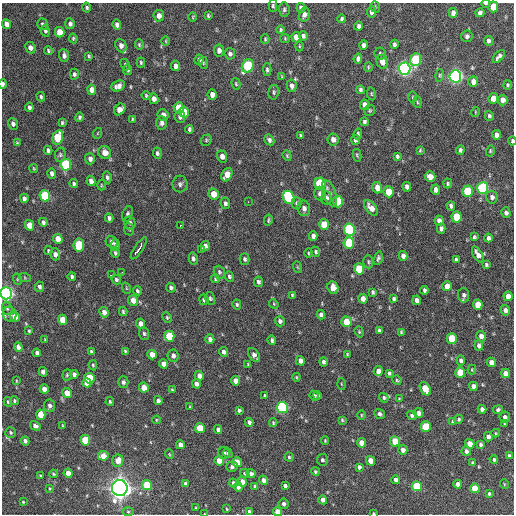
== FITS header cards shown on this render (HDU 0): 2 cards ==
NAXIS1  =                  512 / Axis length
NAXIS2  =                  512 / Axis length

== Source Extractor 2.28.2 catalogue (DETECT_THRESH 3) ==
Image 512 x 512 px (HDU 0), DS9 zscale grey, 1 PNG px = 1 image px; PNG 516 x 516 px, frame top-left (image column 1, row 512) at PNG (2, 3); each listed source drawn as its Kron ellipse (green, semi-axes under 4 px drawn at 4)
Background 985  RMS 32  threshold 94.7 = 3 sigma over >= 5 px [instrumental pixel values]
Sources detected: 380; all 380 listed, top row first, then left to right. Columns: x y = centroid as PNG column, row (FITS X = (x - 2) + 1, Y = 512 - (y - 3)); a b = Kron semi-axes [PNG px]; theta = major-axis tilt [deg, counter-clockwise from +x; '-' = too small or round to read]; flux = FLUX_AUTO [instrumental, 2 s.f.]
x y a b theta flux
486 3 4 2 - 4.0e+03
273 6 6 4 -90 3.2e+03
375 7 6 4 -71 2.6e+03
493 7 5 5 - 4.6e+04
87 8 5 4 - 3.2e+03
301 8 5 4 - 6.9e+03
284 9 7 5 -86 4.5e+03
371 12 6 4 85 7.2e+03
453 13 5 4 - 1.1e+04
480 13 5 4 - 5.4e+03
304 15 7 5 75 7.3e+03
159 16 6 5 - 1.1e+04
208 16 4 2 - 2.5e+03
193 17 4 3 - 1.9e+03
342 19 4 3 - 3.6e+03
7 24 5 4 - 1.1e+04
42 24 6 5 - 4.5e+03
70 24 5 4 - 6.5e+03
117 25 5 4 - 8.0e+03
358 26 4 3 - 5.3e+03
281 30 4 4 - 3.3e+03
45 31 6 4 -74 4.3e+03
60 32 5 4 - 3.2e+04
303 36 5 4 - 4.8e+03
467 36 6 5 - 5.6e+03
296 37 5 4 - 1.4e+04
73 38 5 4 - 2.6e+03
285 38 4 4 - 2.2e+03
265 39 5 4 - 2.3e+03
166 41 5 3 - 1.8e+03
488 41 5 4 - 6.0e+03
394 44 4 4 - 4.7e+03
139 45 5 4 - 2.9e+03
363 45 4 4 - 7.5e+03
121 46 7 5 -66 1.1e+04
299 46 5 3 - 2.0e+03
30 48 6 5 - 8.7e+03
48 50 5 4 - 3.0e+03
219 50 6 5 - 9.8e+03
230 54 6 5 - 5.3e+03
380 54 6 5 - 4.5e+03
64 56 6 5 - 6.8e+03
89 56 4 4 - 2.8e+03
499 56 8 4 49 6.7e+03
358 59 5 4 - 6.8e+03
199 60 5 4 - 5.8e+03
416 60 6 5 - 1.2e+05
382 62 7 5 -74 1.6e+04
141 63 5 3 - 3.0e+03
203 63 6 3 -83 2.3e+03
125 65 6 4 -66 2.8e+03
176 66 5 4 - 8.8e+03
248 66 7 5 61 1.9e+05
368 67 5 4 - 2.4e+03
404 69 6 6 - 8.0e+05
128 70 5 4 - 5.3e+03
267 70 6 4 -87 4.2e+03
74 74 5 4 - 4.5e+03
440 75 6 4 73 2.9e+03
455 76 6 6 - 7.8e+05
282 77 3 3 - 2.0e+03
473 82 5 5 - 1.5e+04
3 84 4 2 - 7.2e+03
236 84 6 4 -73 2.8e+03
507 85 4 4 - 3.0e+03
118 86 7 5 23 1.1e+04
292 86 6 5 - 7.3e+03
92 90 5 4 - 1.6e+04
360 90 4 3 - 4.3e+03
274 92 7 5 79 3.9e+03
371 94 6 3 -81 2.3e+03
146 95 5 3 - 2.6e+03
212 95 5 4 - 1.2e+04
41 97 5 4 - 3.7e+03
413 97 5 3 - 2.4e+03
493 98 5 4 - 2.2e+04
154 99 5 4 - 9.8e+03
503 100 5 4 - 1.3e+04
417 102 6 3 -87 2.4e+03
365 105 5 4 - 1.7e+04
29 107 5 3 - 6.0e+03
179 108 5 5 - 5.3e+04
120 109 6 5 - 2.3e+04
370 110 5 5 - 3.1e+03
184 112 5 5 - 3.4e+04
475 112 5 3 - 1.7e+03
163 115 6 5 - 1.2e+04
489 116 5 4 - 4.2e+03
79 117 5 4 - 4.5e+03
180 117 6 5 - 6.9e+03
133 119 4 3 - 2.5e+03
364 122 4 3 - 4.5e+03
62 123 4 3 - 2.9e+03
162 123 7 5 -88 7.3e+03
13 124 6 5 - 7.0e+03
189 129 4 3 - 4.0e+03
98 133 5 3 - 1.7e+03
358 134 5 4 - 4.1e+03
496 135 5 4 - 1.0e+04
301 136 4 3 - 3.9e+03
58 137 7 5 74 1.1e+05
333 139 6 5 - 1.1e+04
206 140 6 5 - 2.6e+03
269 140 6 4 -59 5.7e+03
355 140 5 4 - 4.4e+03
512 141 4 3 - 3.9e+03
17 143 4 3 - 2.2e+03
48 150 4 3 - 5.1e+03
420 150 3 2 - 2.3e+03
460 150 4 3 - 4.2e+03
490 151 5 3 - 2.6e+03
105 153 7 6 - 1.9e+04
157 153 6 4 -83 4.4e+03
60 155 7 5 77 4.0e+03
357 155 6 4 -79 2.6e+03
222 156 6 5 - 1.1e+04
287 156 5 4 - 2.6e+03
397 156 4 3 - 3.7e+03
90 159 6 5 - 8.2e+03
66 165 6 5 - 1.7e+05
34 168 5 3 - 2.1e+03
52 174 5 4 - 7.3e+03
227 175 7 5 63 3.1e+04
107 177 6 4 -79 4.9e+03
430 177 5 5 - 1.9e+04
91 181 5 4 - 1.1e+04
74 183 4 3 - 4.0e+03
448 183 5 4 - 3.4e+03
180 184 8 7 - 5.9e+03
320 184 6 5 - 1.6e+05
101 185 5 3 - 2.2e+03
407 187 5 4 - 6.3e+03
377 188 6 4 -74 2.0e+04
483 188 6 5 - 2.4e+05
435 190 5 4 - 8.0e+03
468 191 5 5 - 9.9e+04
389 192 5 5 - 3.9e+04
320 193 7 6 - 7.8e+03
329 193 13 6 -70 9.7e+03
214 194 5 5 - 3.2e+04
45 196 5 5 - 1.4e+05
289 197 7 5 -63 2.3e+05
492 197 6 5 - 7.3e+03
24 198 4 4 - 6.8e+03
326 198 7 5 -86 5.1e+03
248 202 2 2 - 4.7e+03
338 202 6 5 - 6.5e+04
225 203 6 5 - 5.0e+03
297 203 6 5 - 4.0e+03
451 206 4 4 - 5.5e+03
304 208 8 6 -79 9.6e+03
371 208 9 5 -50 1.6e+04
506 213 5 4 - 6.5e+03
127 214 8 5 71 4.2e+03
457 217 5 5 - 6.8e+04
109 218 4 4 - 4.8e+03
268 220 6 3 77 2.8e+03
439 221 5 4 - 8.3e+03
43 222 4 3 - 5.0e+03
130 223 6 5 - 5.9e+03
324 224 5 5 - 4.1e+04
29 225 5 4 - 3.1e+04
180 225 3 2 - 2.6e+03
129 229 6 5 - 3.1e+03
441 229 5 4 - 6.4e+03
349 230 6 5 - 2.4e+05
313 236 5 4 - 8.6e+03
474 237 4 3 - 3.4e+03
488 238 4 4 - 5.7e+03
58 239 5 4 - 3.0e+04
112 242 6 5 - 6.5e+03
349 243 6 5 - 1.0e+05
79 245 6 5 - 1.0e+05
115 245 6 4 88 5.8e+03
205 246 5 4 - 6.9e+03
139 248 13 3 56 3.1e+04
201 249 4 3 - 2.7e+03
48 251 4 4 - 2.9e+03
316 252 5 4 - 3.5e+03
115 253 5 4 - 3.8e+03
308 253 4 3 - 2.0e+03
55 254 6 5 - 8.9e+03
478 255 9 4 -60 1.2e+04
403 256 5 4 - 8.2e+03
193 258 6 4 -76 5.2e+03
378 258 7 4 74 4.5e+03
245 259 6 4 -74 4.3e+03
456 259 3 3 - 3.5e+03
368 262 7 5 -87 3.6e+03
486 265 3 3 - 3.2e+03
297 267 6 4 -70 2.1e+03
359 269 5 5 - 7.5e+04
122 272 3 2 - 1.5e+03
219 272 7 5 -68 4.0e+03
112 275 4 2 - 6.7e+03
72 276 4 3 - 3.8e+03
229 276 5 4 - 4.5e+03
25 278 6 4 -19 2.1e+03
17 279 6 3 -72 2.2e+03
116 279 5 4 - 3.8e+03
215 279 4 3 - 2.5e+03
258 282 5 4 - 5.1e+03
447 286 5 4 - 1.8e+04
39 287 5 4 - 5.1e+03
126 288 6 3 -71 2.0e+03
171 288 5 4 - 5.2e+03
333 288 6 5 - 2.1e+04
424 290 4 3 - 4.4e+03
137 291 4 3 - 3.6e+03
373 292 4 3 - 3.6e+03
6 293 6 5 - 8.3e+05
292 295 4 3 - 2.7e+03
464 295 7 5 -88 6.1e+03
508 296 5 4 - 2.0e+04
210 298 6 5 - 4.3e+03
363 299 5 4 - 1.2e+04
394 299 4 4 - 4.0e+03
133 300 5 5 - 1.9e+04
204 300 5 4 - 3.5e+03
417 300 4 4 - 9.1e+03
237 304 5 4 - 3.4e+03
274 304 5 4 - 2.3e+03
478 305 5 5 - 3.7e+04
7 309 7 5 -70 4.3e+03
505 310 5 4 - 8.3e+03
123 311 4 3 - 2.8e+03
104 312 5 4 - 1.1e+04
10 314 8 6 -68 8.5e+03
321 315 4 4 - 6.3e+03
15 317 5 4 - 2.1e+04
167 318 5 4 - 2.8e+03
63 320 5 4 - 4.2e+04
280 321 5 5 - 5.9e+03
346 322 5 5 - 4.9e+04
141 324 5 4 - 1.4e+04
379 330 4 4 - 5.0e+03
29 331 4 4 - 2.3e+03
359 332 6 4 -69 2.6e+03
401 332 4 4 - 2.3e+03
144 334 6 5 - 3.9e+03
169 336 5 5 - 8.1e+04
481 336 5 5 - 1.0e+04
452 338 5 5 - 6.2e+04
45 339 3 3 - 1.6e+03
210 339 4 4 - 6.8e+03
272 340 4 4 - 4.6e+03
479 346 5 4 - 5.7e+03
18 347 5 4 - 7.2e+03
125 351 4 3 - 2.9e+03
91 352 4 3 - 4.7e+03
224 352 5 4 - 6.5e+03
37 353 4 3 - 5.3e+03
347 354 4 3 - 2.3e+03
152 355 5 4 - 1.7e+04
254 355 8 5 -55 9.1e+03
173 356 6 5 - 7.4e+03
461 360 5 4 - 5.5e+03
300 361 5 4 - 1.1e+04
323 362 4 4 - 4.3e+03
491 362 5 4 - 1.3e+04
163 364 4 4 - 1.1e+04
93 365 5 4 - 2.8e+03
248 365 4 3 - 2.3e+03
472 370 5 4 - 2.2e+03
378 371 5 4 - 1.4e+04
43 372 4 4 - 1.0e+04
460 372 5 5 - 5.3e+04
389 373 4 4 - 4.1e+03
505 373 5 4 - 1.4e+04
74 374 4 4 - 6.9e+03
67 375 5 4 - 3.1e+03
199 376 5 4 - 1.2e+04
296 377 4 4 - 2.1e+03
89 378 5 5 - 8.2e+04
397 380 5 4 - 2.5e+03
16 381 4 2 - 1.6e+03
235 381 5 4 - 1.6e+04
123 382 6 5 - 5.6e+03
87 383 4 4 - 2.5e+04
196 384 5 4 - 6.0e+03
341 384 5 3 - 2.1e+03
473 386 4 4 - 9.1e+03
144 388 5 4 - 2.5e+04
44 389 5 4 - 1.3e+04
425 389 7 5 -62 4.8e+04
172 390 3 3 - 2.7e+03
67 393 5 4 - 2.8e+04
317 395 4 3 - 3.7e+03
265 396 4 3 - 3.3e+03
314 396 5 4 - 3.7e+03
384 398 5 4 - 3.3e+03
399 399 4 3 - 2.3e+03
14 401 4 4 - 2.6e+03
158 401 4 4 - 6.1e+03
8 402 5 3 - 2.7e+03
110 402 4 3 - 3.1e+03
50 405 6 5 - 7.4e+03
190 407 4 4 - 2.2e+03
282 407 5 5 - 3.4e+05
482 409 4 4 - 7.7e+03
239 410 4 3 - 4.0e+03
498 410 5 4 - 4.1e+03
418 413 5 5 - 1.1e+04
379 414 5 4 - 5.8e+03
41 415 5 4 - 4.6e+04
361 415 5 3 - 2.1e+03
412 415 5 4 - 5.0e+03
505 417 5 5 - 5.7e+03
459 419 5 4 - 3.7e+03
156 420 4 3 - 1.7e+03
342 420 4 4 - 2.7e+03
453 421 4 4 - 3.2e+03
249 422 4 4 - 6.2e+03
273 423 4 3 - 2.5e+03
505 424 4 3 - 2.1e+03
62 425 4 2 - 1.6e+03
35 426 5 4 - 6.9e+03
426 427 5 5 - 7.2e+04
200 428 5 4 - 5.1e+04
218 430 4 4 - 7.5e+03
11 432 5 5 - 3.5e+03
496 433 4 4 - 1.9e+03
488 437 5 4 - 7.3e+03
85 440 5 5 - 8.2e+04
25 441 4 4 - 7.0e+03
325 441 4 3 - 2.2e+03
395 441 5 5 - 4.7e+04
361 443 5 4 - 1.8e+04
470 444 5 4 - 2.8e+04
180 445 4 4 - 1.1e+04
481 445 4 4 - 4.4e+03
403 450 5 4 - 1.1e+04
466 451 5 4 - 6.3e+03
224 453 6 6 - 5.3e+03
228 453 5 4 - 3.4e+03
169 454 5 3 - 1.7e+03
103 456 5 5 - 2.8e+04
509 456 4 3 - 4.4e+03
289 457 4 4 - 2.9e+03
322 460 6 5 - 4.6e+03
494 460 4 4 - 3.6e+03
118 461 6 5 - 1.9e+04
219 461 5 4 - 2.2e+04
371 461 5 4 - 2.1e+04
237 462 5 4 - 4.0e+04
473 463 3 3 - 2.9e+03
232 467 6 5 - 5.6e+03
359 467 4 4 - 5.5e+03
315 471 4 4 - 3.3e+03
68 473 4 4 - 2.2e+04
245 473 4 3 - 3.1e+03
251 473 5 4 - 5.9e+03
53 474 4 3 - 2.5e+03
40 476 3 3 - 2.6e+03
264 480 5 4 - 1.0e+04
396 480 4 4 - 8.3e+03
242 482 5 4 - 1.2e+04
185 483 3 3 - 3.1e+03
233 483 4 3 - 4.7e+03
458 484 4 4 - 1.1e+04
504 484 5 3 - 1.7e+03
147 485 5 5 - 8.6e+04
285 486 4 3 - 5.3e+03
417 486 5 5 - 9.4e+04
238 487 4 4 - 6.3e+03
255 487 4 3 - 3.9e+03
50 488 4 3 - 2.0e+03
120 488 8 8 - 1.6e+06
475 488 5 4 - 4.9e+04
489 494 4 3 - 2.7e+03
323 500 5 4 - 8.6e+03
23 502 4 3 - 1.8e+03
284 504 5 5 - 6.1e+03
196 508 4 3 - 2.4e+03
227 509 3 3 - 2.0e+03
128 512 5 3 - 2.5e+03
249 512 4 4 - 6.3e+03
277 512 4 4 - 2.4e+04
373 513 3 2 - 1.9e+03
205 514 3 2 - 1.2e+03
At the frame edge (FLAGS 8, measured only in part): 9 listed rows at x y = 486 3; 493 7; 3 84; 512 141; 6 293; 249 512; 277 512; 373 513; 205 514